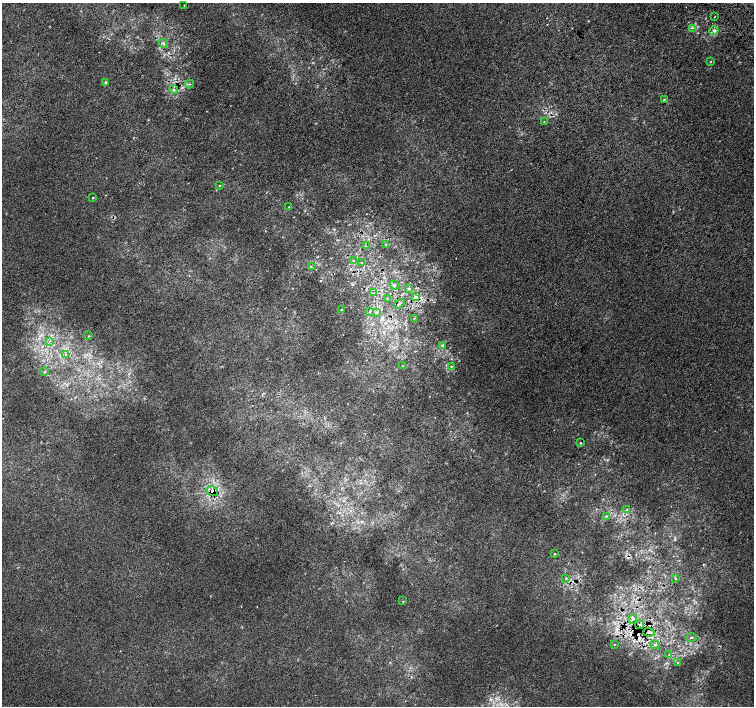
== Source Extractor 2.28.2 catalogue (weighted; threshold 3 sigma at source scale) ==
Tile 10 of 4 x 4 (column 2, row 3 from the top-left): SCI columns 1539-3041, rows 1673-3079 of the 6074 x 6092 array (HDU 1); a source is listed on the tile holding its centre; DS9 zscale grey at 2 x 2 block average (1 PNG px = mean of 2 x 2 image px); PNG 756 x 708 px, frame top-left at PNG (2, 3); each listed source drawn as its Kron ellipse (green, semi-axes under 4 px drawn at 4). Shown black and unused: <1% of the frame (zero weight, under 2 of 3 exposures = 2% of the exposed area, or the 3 px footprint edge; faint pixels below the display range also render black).
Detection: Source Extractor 2.28.2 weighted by HDU 2 'WHT'; one run over the whole footprint, this tile lists its part. Background 2.66e-04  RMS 0.0069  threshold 0.0311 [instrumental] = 3 sigma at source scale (4.5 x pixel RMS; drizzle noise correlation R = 1.50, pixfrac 1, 0.0396/0.0396 arcsec/px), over >= 5 px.
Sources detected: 59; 6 cosmic-ray / hot-pixel residue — neither listed nor drawn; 1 inside a brighter listed object's ellipse — not listed separately; the other 52 listed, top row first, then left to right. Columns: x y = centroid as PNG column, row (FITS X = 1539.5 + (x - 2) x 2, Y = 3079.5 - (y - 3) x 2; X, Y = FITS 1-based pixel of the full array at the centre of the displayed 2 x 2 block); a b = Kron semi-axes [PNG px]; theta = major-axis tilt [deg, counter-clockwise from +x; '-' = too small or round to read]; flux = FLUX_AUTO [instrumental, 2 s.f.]
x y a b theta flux
184 5 2 2 - 0.96
715 17 2 2 - 1.3
692 28 3 3 - 2.6
714 31 4 3 - 3
163 43 4 3 - 2.6
710 62 3 2 - 0.93
105 83 3 2 - 2.7
190 84 4 2 - 1.3
174 90 4 4 - 2.3
664 99 3 2 - 1
544 121 2 2 - 0.72
220 186 3 2 - 1.2
93 198 2 2 - 1.2
289 207 4 2 - 1.6
386 244 3 2 - 1
366 246 4 3 - 1.6
353 261 3 2 - 1.2
362 262 2 2 - 0.91
311 267 3 2 - 1.4
394 285 5 3 - 2.6
408 288 3 2 - 1
374 293 2 2 - 0.75
415 297 3 2 - 3.2
388 299 3 2 - 0.92
399 304 6 3 33 2.4
341 310 2 2 - 1.4
369 312 2 2 - 1.1
377 312 3 2 - 1.4
414 318 2 2 - 0.58
89 336 3 2 - 0.89
49 341 4 3 - 1.9
442 345 3 3 - 1.7
66 355 3 3 - 1.7
402 366 3 2 - 0.99
451 366 2 2 - 1.1
45 372 3 2 - 1.9
580 443 2 2 - 2.4
212 491 6 4 -33 9.2
626 510 3 2 - 1.1
606 516 3 2 - 1.2
554 554 2 2 - 0.91
566 578 3 2 - 0.95
675 579 3 2 - 1.2
403 601 2 2 - 1.8
633 619 5 4 - 3.9
639 625 4 3 - 2.5
649 632 6 3 -5 2.9
691 637 5 2 - 1.6
614 645 2 2 - 0.92
655 645 4 4 - 2.5
669 655 3 2 - 1.2
677 663 3 2 - 0.9
Overlapping masked pixels (flux is a lower limit): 4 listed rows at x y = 399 304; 212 491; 639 625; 649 632
Diffuse or blended objects may show on this block-average render without a row.